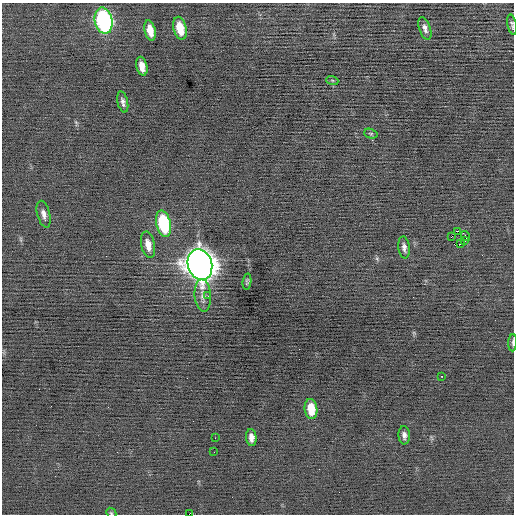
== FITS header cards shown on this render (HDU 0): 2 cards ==
NAXIS1  =                  512 / Axis length
NAXIS2  =                  512 / Axis length

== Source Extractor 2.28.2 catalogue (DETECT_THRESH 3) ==
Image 512 x 512 px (HDU 0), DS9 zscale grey, 1 PNG px = 1 image px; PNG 516 x 516 px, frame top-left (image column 1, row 512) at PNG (2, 3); each listed source drawn as its Kron ellipse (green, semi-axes under 4 px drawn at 4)
Background -0.0635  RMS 0.74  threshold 2.23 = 3 sigma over >= 5 px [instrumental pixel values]
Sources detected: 31; all 31 listed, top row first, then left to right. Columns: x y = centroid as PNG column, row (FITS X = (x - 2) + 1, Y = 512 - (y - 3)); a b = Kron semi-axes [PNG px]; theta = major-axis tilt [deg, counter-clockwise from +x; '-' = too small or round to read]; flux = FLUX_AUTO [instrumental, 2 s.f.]
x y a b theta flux
104 21 13 8 -77 9500
512 24 10 4 -78 120
180 28 11 6 -76 1000
425 28 12 5 -72 210
150 30 10 5 -76 680
142 66 9 5 -78 440
332 80 6 4 -19 72
123 102 11 5 -77 190
371 134 7 4 -16 75
44 214 14 6 -75 270
163 224 13 7 -77 3700
458 231 3 2 - 1500
466 236 5 2 - 60
451 237 2 2 - 110
465 240 3 2 - 49
461 244 3 2 - 380
148 245 13 6 -77 440
404 247 11 5 -84 220
200 265 15 12 -72 73000
247 282 8 4 82 95
203 295 16 8 -85 380
208 296 3 2 - 120
513 343 9 3 87 90
442 376 3 2 - 100
311 409 10 6 -83 1000
404 435 9 5 -87 200
251 437 8 5 -83 290
215 438 2 2 - 79
214 452 2 2 - 21
111 513 6 4 -43 62
189 514 4 2 - 330
At the frame edge (FLAGS 8, measured only in part): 4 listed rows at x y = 512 24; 513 343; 111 513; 189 514